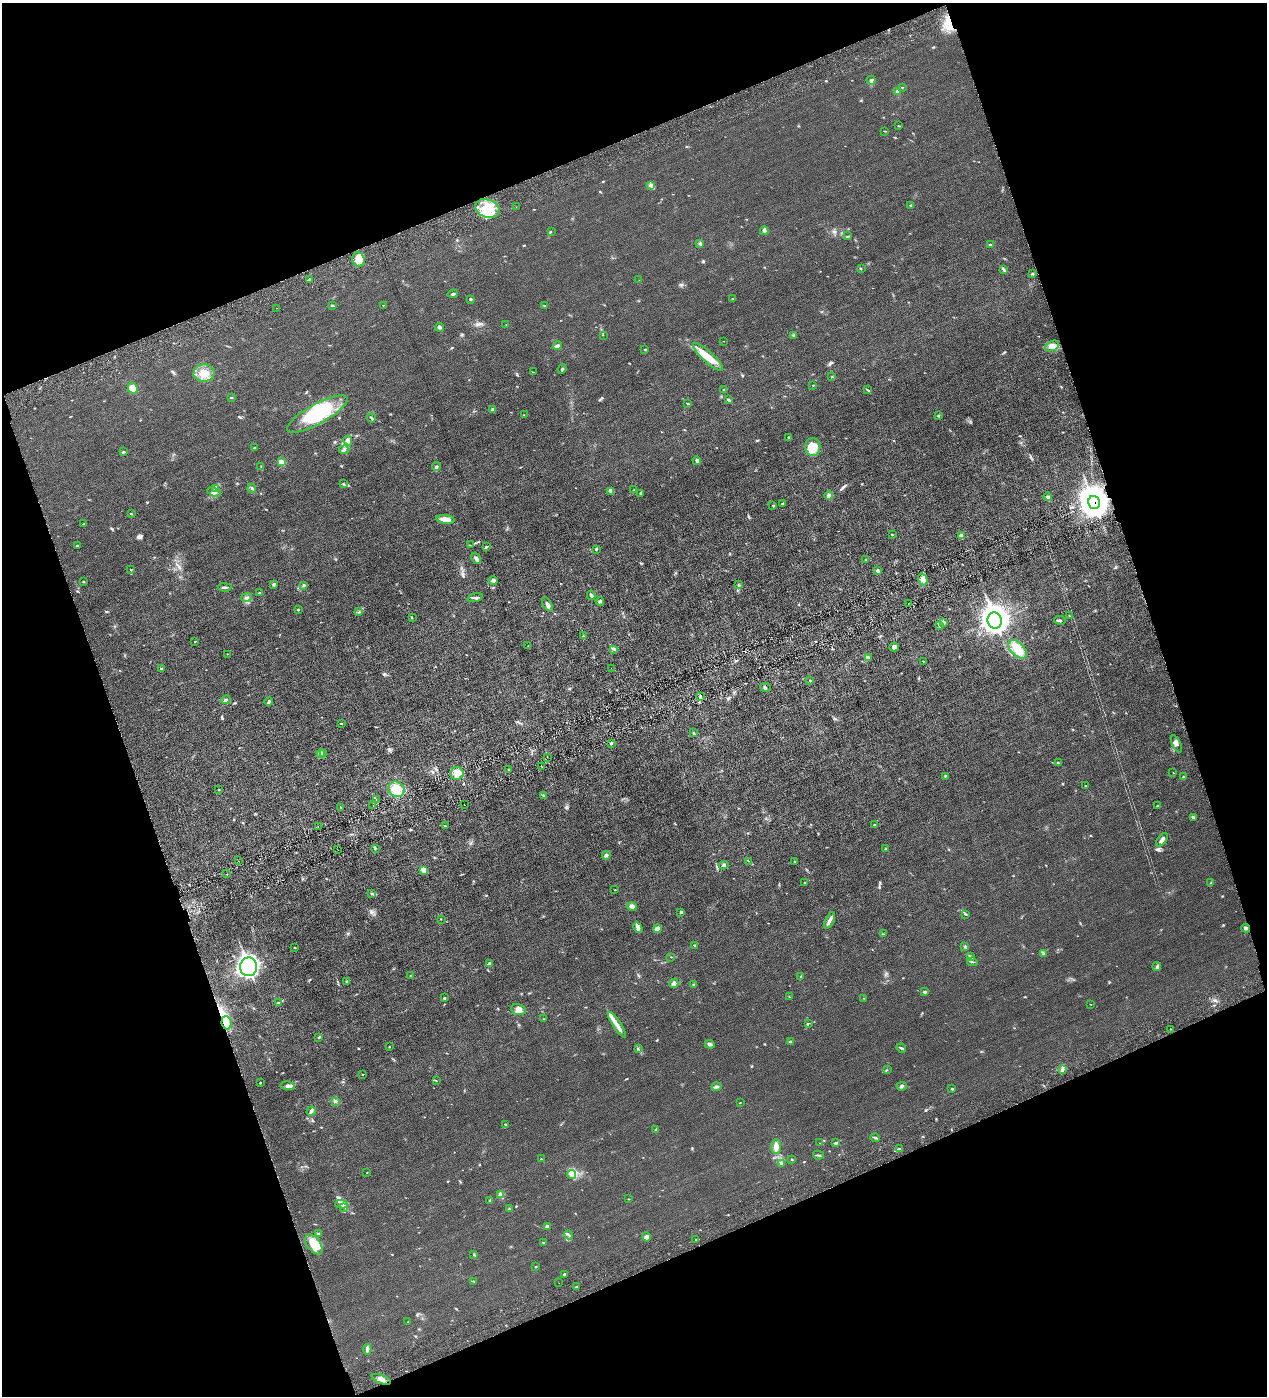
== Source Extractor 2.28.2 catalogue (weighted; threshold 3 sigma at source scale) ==
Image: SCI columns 162-5220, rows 2-5575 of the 5513 x 5577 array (HDU 1 of 3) = the unmasked area's bounding box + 8 px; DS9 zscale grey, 4 x 4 block average (1 PNG px = mean of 4 x 4 image px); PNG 1269 x 1398 px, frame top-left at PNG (2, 3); each listed source drawn as its Kron ellipse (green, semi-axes under 4 px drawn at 4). Shown black and unused: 40% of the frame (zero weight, under 4 of 8 exposures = <1% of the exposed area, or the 3 px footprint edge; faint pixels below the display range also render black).
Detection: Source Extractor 2.28.2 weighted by HDU 2 'WHT'. Background 0.0133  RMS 0.0042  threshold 0.0173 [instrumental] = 3 sigma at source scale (4.09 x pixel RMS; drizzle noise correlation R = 1.36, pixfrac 0.8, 0.05/0.05 arcsec/px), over >= 5 px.
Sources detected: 287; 7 inside a brighter object's white glare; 8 cosmic-ray / hot-pixel residue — neither listed nor drawn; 9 coinciding with a brighter row at this scale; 7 inside a brighter listed object's ellipse — not listed separately; the other 256 listed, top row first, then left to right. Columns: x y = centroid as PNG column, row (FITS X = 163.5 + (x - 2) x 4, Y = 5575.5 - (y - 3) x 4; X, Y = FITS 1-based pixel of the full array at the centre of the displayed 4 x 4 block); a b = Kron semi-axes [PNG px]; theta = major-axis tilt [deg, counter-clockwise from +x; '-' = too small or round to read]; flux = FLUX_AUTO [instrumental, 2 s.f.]
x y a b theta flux
871 80 4 4 - 3.7
902 87 2 2 - 0.67
898 92 4 2 - 4.3
899 126 2 2 - 0.96
885 131 3 2 - 1.2
650 185 3 2 - 2.7
911 206 4 2 - 1.9
516 207 2 2 - 0.33
487 208 12 9 -17 70
551 231 2 2 - 0.6
764 231 4 3 - 3.7
848 236 2 2 - 0.8
700 243 2 2 - 0.76
990 245 3 2 - 1.1
358 259 7 6 - 21
861 268 2 2 - 0.96
1003 269 3 2 - 1.4
1032 274 3 2 - 1.6
309 279 3 2 - 1.3
639 280 2 2 - 0.47
453 294 5 2 - 3.4
470 299 3 2 - 2.1
732 299 3 2 - 1.7
383 305 2 2 - 0.75
333 306 2 2 - 1.4
544 306 4 2 - 1.6
277 308 2 2 - 0.5
506 324 2 2 - 0.55
440 327 5 3 - 4.1
603 335 2 2 - 0.96
793 335 4 2 - 2.2
724 341 2 2 - 0.51
558 346 5 3 - 6
1052 346 7 5 23 12
644 349 2 2 - 2
708 357 19 5 -43 37
562 369 5 2 - 1.9
533 372 2 2 - 0.91
204 373 10 9 - 27
832 377 2 2 - 0.99
813 385 2 2 - 0.7
133 388 6 4 -62 27
724 390 2 2 - 0.84
867 390 3 2 - 1.8
231 398 2 2 - 1.3
728 400 3 2 - 2.1
688 404 2 2 - 0.77
493 409 3 2 - 3.5
317 414 34 10 29 130
524 415 2 2 - 0.65
938 416 2 2 - 1.2
371 418 5 2 - 2.2
789 437 3 2 - 1.6
348 441 5 4 - 6.4
813 447 9 7 -80 43
254 448 3 2 - 1.3
344 450 5 2 - 3.3
123 452 3 2 - 2.8
697 461 4 3 - 3.8
281 462 2 2 - 24
261 466 3 2 - 1.9
436 466 4 2 - 3.4
343 484 2 2 - 1.1
216 488 2 2 - 1.3
252 488 4 2 - 2.4
634 490 2 2 - 0.61
611 491 2 2 - 1.6
214 492 7 3 -21 7
641 493 3 2 - 1.7
829 495 4 3 - 6.4
1048 497 4 3 - 5.2
1094 503 7 5 -76 5700
782 504 3 2 - 1.9
773 505 2 2 - 1.5
131 514 2 2 - 1
446 519 9 4 -7 20
84 524 3 2 - 1.1
892 535 3 2 - 1.1
961 535 3 2 - 8.4
470 545 2 2 - 0.62
77 546 2 2 - 1.1
486 546 2 2 - 0.98
596 549 3 2 - 1.9
476 558 6 3 -58 6.8
866 560 2 2 - 1
130 570 2 2 - 0.91
878 571 4 3 - 3.7
923 579 6 3 -59 7.5
493 581 4 3 - 5.9
83 582 3 2 - 1.2
274 585 4 3 - 2.7
304 585 3 2 - 1.9
738 585 2 2 - 1
225 587 7 2 -1 5.4
260 593 2 2 - 1.4
591 595 5 2 - 4.1
247 597 5 2 - 3.9
475 598 8 2 17 4.3
600 601 4 3 - 2.9
547 604 8 3 -61 7
908 604 2 2 - 0.85
298 610 2 2 - 1.2
359 612 2 2 - 0.73
1069 616 2 2 - 0.76
412 618 2 2 - 0.82
1060 620 6 2 -10 2.9
995 621 8 7 - 2300
943 623 4 2 - 4.4
939 625 3 2 - 1.3
583 636 2 2 - 2.3
195 641 2 2 - 0.94
528 646 3 2 - 1.3
894 647 4 3 - 7.7
614 649 4 2 - 2.8
1017 649 11 6 -46 26
227 654 2 2 - 1
869 657 3 2 - 1.7
923 661 3 2 - 1.1
611 668 2 2 - 0.25
161 669 3 2 - 2
810 681 2 2 - 0.71
765 687 5 2 - 3.5
701 696 2 2 - 1.1
226 700 5 3 - 3.4
269 701 4 3 - 3.1
341 724 3 2 - 1.5
694 733 3 2 - 1.4
611 743 2 2 - 1
1176 744 9 4 -66 7.3
323 753 3 2 - 2.4
321 754 4 2 - 4.1
547 757 2 2 - 0.6
1058 762 2 2 - 1.1
542 767 2 2 - 0.81
508 770 2 2 - 0.94
457 773 7 6 - 20
1173 773 2 2 - 0.77
946 776 2 2 - 1.1
1183 777 3 2 - 1.5
1085 786 2 2 - 1.1
396 789 8 7 - 29
219 790 3 2 - 0.77
544 795 3 2 - 1.7
376 800 2 2 - 0.37
464 804 2 2 - 1.9
373 805 3 2 - 1.7
1158 806 4 2 - 2
341 807 3 2 - 1.5
1193 817 3 2 - 4
875 825 2 2 - 3.1
445 826 3 2 - 1.2
318 827 2 2 - 0.58
1162 840 7 3 53 9.4
375 849 2 2 - 1.6
885 849 3 2 - 1.9
338 850 2 2 - 0.42
606 855 4 3 - 4.2
238 861 2 2 - 0.31
748 861 2 2 - 0.58
795 862 2 2 - 1.5
724 865 5 3 - 3.4
424 870 4 2 - 3.4
227 874 2 2 - 0.75
805 883 3 2 - 1.5
1211 883 2 2 - 0.99
615 890 2 2 - 0.51
372 893 3 2 - 1.7
632 906 5 3 - 6.9
681 912 3 3 - 2.1
965 914 3 2 - 1.8
441 919 2 2 - 0.67
830 920 9 3 64 6.7
638 927 5 3 - 6.3
1246 928 4 3 - 4.7
657 929 4 3 - 8.7
883 934 3 2 - 1.5
694 945 3 2 - 1.5
295 947 2 2 - 0.91
964 947 2 2 - 1.2
1044 953 4 2 - 1.2
671 957 2 2 - 0.89
970 957 4 3 - 4.1
972 962 5 2 - 2.7
490 963 4 3 - 3
1157 966 4 2 - 2.2
248 967 9 8 - 850
410 976 2 2 - 0.6
801 976 3 2 - 1.8
347 981 4 2 - 2.1
674 983 5 4 - 6.6
693 985 3 2 - 1.4
925 992 4 2 - 4.1
789 997 3 2 - 1.2
444 998 3 2 - 1.6
863 998 2 2 - 0.91
278 1003 3 2 - 2
1091 1004 3 2 - 0.87
518 1010 8 5 -14 12
544 1019 2 2 - 1
226 1023 7 5 -83 14
808 1023 3 2 - 1.4
617 1025 15 3 -57 14
1171 1029 2 2 - 0.91
319 1037 3 2 - 2.3
790 1042 3 2 - 3.4
710 1044 5 3 - 5.5
389 1047 2 2 - 0.74
901 1048 5 2 - 3.4
638 1049 2 2 - 1.6
887 1070 2 2 - 0.72
1062 1070 4 2 - 4.7
362 1075 2 2 - 0.83
436 1081 3 2 - 0.99
260 1083 3 2 - 1.1
288 1086 7 4 -8 8
902 1086 5 2 - 3.3
717 1087 5 3 - 4
952 1089 4 2 - 2.1
335 1101 4 2 - 3.2
740 1103 2 2 - 0.69
311 1111 5 2 - 3.8
505 1125 3 2 - 0.79
656 1129 3 3 - 2.5
875 1138 5 2 - 3.5
820 1143 2 2 - 0.44
836 1143 4 3 - 2.7
776 1147 7 5 87 11
900 1148 2 2 - 2.1
818 1155 5 2 - 3.1
541 1159 3 2 - 1.2
792 1160 2 2 - 1.4
781 1163 3 2 - 1.6
367 1172 2 2 - 0.61
571 1174 4 2 - 1.5
500 1195 3 2 - 11
629 1199 3 2 - 0.95
490 1200 3 2 - 1.6
341 1204 6 2 -3 5.1
343 1207 3 2 - 1.4
509 1209 3 2 - 1.7
547 1226 2 2 - 6
318 1234 2 2 - 3.3
568 1235 4 2 - 2.8
646 1237 5 4 - 6.4
696 1240 2 2 - 1.1
543 1242 3 2 - 1.6
314 1244 11 6 -52 40
474 1255 3 2 - 1.2
535 1267 2 2 - 1.8
564 1274 3 2 - 3.2
474 1281 3 2 - 1
559 1283 2 2 - 0.47
576 1287 2 2 - 2.1
408 1322 2 2 - 0.73
367 1349 5 3 - 4.8
381 1379 10 2 -21 10
Overlapping masked pixels (flux is a lower limit): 2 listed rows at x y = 1094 503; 226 1023
Diffuse or blended objects may show on this block-average render without a row.